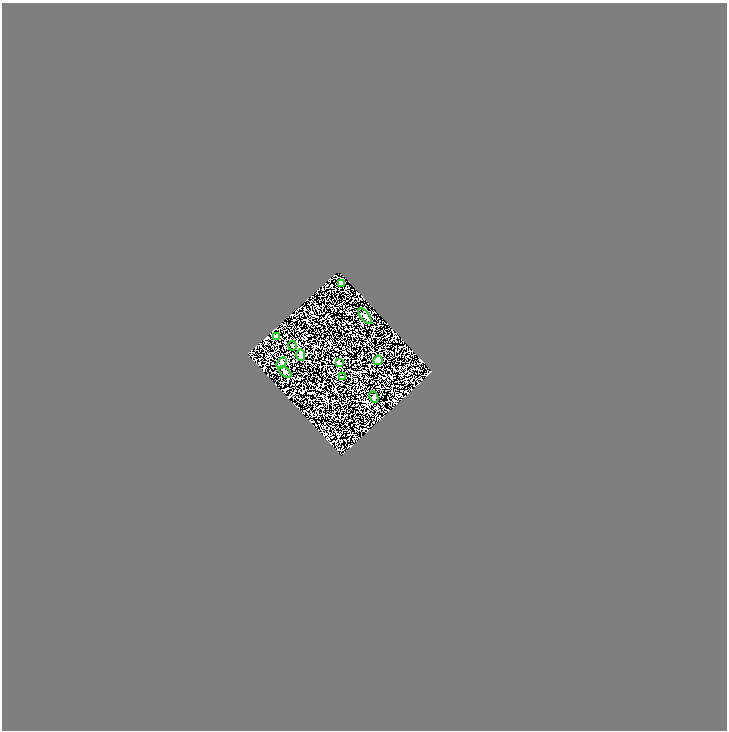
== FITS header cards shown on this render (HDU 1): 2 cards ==
NAXIS1  =                 1450
NAXIS2  =                 1456

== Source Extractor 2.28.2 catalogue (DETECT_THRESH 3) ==
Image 1450 x 1456 px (HDU 1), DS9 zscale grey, zoomed out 1/2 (1 PNG px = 2 x 2 image px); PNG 729 x 732 px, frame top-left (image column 2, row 1455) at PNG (2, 3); each listed source drawn as its Kron ellipse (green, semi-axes under 4 px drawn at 4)
Background 1.28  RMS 0.14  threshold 0.421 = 3 sigma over >= 5 px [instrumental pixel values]
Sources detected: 11; all 11 listed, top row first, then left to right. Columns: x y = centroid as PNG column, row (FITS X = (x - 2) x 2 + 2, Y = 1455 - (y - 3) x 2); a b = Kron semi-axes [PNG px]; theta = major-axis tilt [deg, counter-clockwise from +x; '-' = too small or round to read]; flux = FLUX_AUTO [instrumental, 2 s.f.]
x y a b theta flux
342 283 3 3 - 200
365 316 9 3 -51 51
276 336 3 3 - 38
293 346 4 2 - 49
301 355 6 4 -88 260
378 360 5 4 - 400
281 363 6 4 55 82
339 363 2 2 - 330
285 372 7 3 -39 56
342 377 2 2 - 27
374 397 6 3 -64 47